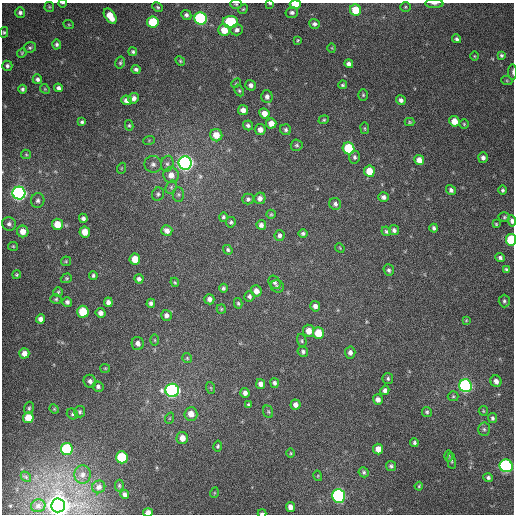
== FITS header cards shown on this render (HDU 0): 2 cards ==
NAXIS1  =                  512
NAXIS2  =                  512

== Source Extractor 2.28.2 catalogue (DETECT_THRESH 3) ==
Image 512 x 512 px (HDU 0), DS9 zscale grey, 1 PNG px = 1 image px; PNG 516 x 516 px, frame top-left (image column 1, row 512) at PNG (2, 3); each listed source drawn as its Kron ellipse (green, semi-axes under 4 px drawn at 4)
Background 371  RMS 9.1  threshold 27.4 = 3 sigma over >= 5 px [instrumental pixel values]
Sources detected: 205; all 205 listed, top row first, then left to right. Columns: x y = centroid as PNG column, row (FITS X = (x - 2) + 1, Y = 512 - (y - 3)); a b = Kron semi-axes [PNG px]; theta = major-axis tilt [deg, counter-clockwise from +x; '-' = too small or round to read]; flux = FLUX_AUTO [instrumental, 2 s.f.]
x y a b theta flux
63 3 4 2 - 4.8e+02
270 3 4 2 - 7.4e+02
236 4 6 4 -4 8.1e+02
295 4 5 4 - 1.2e+04
434 4 9 3 -1 1.6e+03
49 7 5 5 - 7.8e+02
158 7 5 3 - 7.2e+02
405 7 5 5 - 9.2e+02
243 9 5 4 - 7.0e+02
355 10 5 5 - 1.5e+04
20 12 5 5 - 1.7e+03
292 13 6 5 - 1.9e+03
186 15 5 5 - 1.6e+03
110 16 8 5 -55 9.8e+03
201 18 6 6 - 9.9e+04
153 22 6 5 - 2.8e+04
230 22 7 6 - 3.8e+04
314 24 5 5 - 1.6e+03
69 25 5 3 - 5.8e+02
224 30 6 5 - 9.4e+03
237 30 6 5 - 2.0e+03
4 32 5 4 - 8.6e+02
457 39 4 4 - 1.3e+03
298 40 3 3 - 5.9e+02
57 44 5 4 - 1.3e+03
30 48 6 5 - 1.1e+03
332 48 5 3 - 4.6e+02
133 52 4 4 - 9.6e+02
22 53 5 4 - 7.1e+02
501 55 4 4 - 1.1e+03
474 56 5 3 - 5.1e+02
180 61 5 4 - 7.7e+02
120 63 6 4 76 9.3e+02
349 64 4 4 - 2.1e+03
7 66 5 5 - 1.5e+03
136 69 4 3 - 1.3e+03
513 72 8 3 -90 1.0e+03
37 79 5 4 - 1.7e+03
507 81 5 3 - 6.8e+02
236 83 5 3 - 6.2e+02
251 85 5 5 - 2.2e+03
342 85 4 4 - 9.1e+02
58 88 4 4 - 1.9e+03
22 89 4 4 - 1.3e+03
45 89 5 4 - 7.0e+02
239 91 6 4 -63 9.5e+02
363 95 6 5 - 9.3e+02
267 97 6 5 - 2.3e+03
134 98 5 5 - 2.6e+03
127 100 5 5 - 3.4e+03
401 100 5 4 - 2.0e+03
243 110 5 5 - 3.6e+03
264 113 5 5 - 5.5e+03
324 120 5 4 - 7.5e+02
454 121 5 5 - 8.1e+03
82 122 4 3 - 1.1e+03
409 122 5 4 - 7.5e+02
271 123 5 5 - 5.3e+03
464 124 5 4 - 7.4e+02
129 125 5 4 - 8.7e+02
248 125 5 4 - 1.5e+03
365 128 6 3 -81 6.1e+02
260 130 5 5 - 3.1e+03
286 130 5 5 - 1.4e+03
216 135 6 6 - 7.8e+03
149 140 6 4 19 7.0e+02
297 145 6 5 - 1.2e+03
349 148 6 6 - 3.1e+04
26 154 5 4 - 7.2e+02
355 157 6 5 - 1.4e+03
483 158 5 5 - 2.1e+03
419 160 5 5 - 4.6e+03
185 163 7 6 - 3.3e+05
153 164 9 8 - 2.7e+03
167 164 8 6 76 2.0e+03
122 168 5 3 - 5.8e+02
369 171 6 5 - 1.1e+04
171 175 8 7 - 5.4e+03
171 187 7 5 70 1.3e+03
451 190 5 4 - 1.5e+03
503 190 4 4 - 1.1e+03
19 193 6 6 - 2.7e+05
158 194 7 6 - 1.3e+03
178 194 7 5 90 1.2e+03
383 197 5 4 - 2.0e+03
260 198 6 5 - 2.8e+03
248 199 5 5 - 1.3e+03
38 200 7 6 - 1.9e+03
335 204 6 6 - 1.9e+03
271 214 5 4 - 7.5e+02
223 217 5 4 - 1.0e+03
504 217 6 5 - 9.3e+02
83 218 5 4 - 1.8e+03
512 221 5 4 - 2.1e+03
231 222 5 5 - 1.1e+03
9 224 7 6 - 1.9e+03
57 224 5 5 - 1.0e+04
496 224 4 4 - 5.8e+02
261 225 5 4 - 2.4e+03
434 228 4 3 - 1.3e+03
394 230 5 5 - 1.7e+03
23 231 6 5 - 5.4e+03
167 231 5 5 - 3.2e+03
386 231 5 4 - 1.1e+03
85 232 5 5 - 7.5e+03
303 233 5 4 - 1.4e+03
279 235 5 5 - 1.7e+03
511 240 6 5 - 4.0e+04
13 246 5 4 - 6.8e+02
340 248 5 4 - 6.2e+02
228 250 5 4 - 1.1e+03
500 258 5 4 - 1.4e+03
135 259 5 5 - 1.0e+04
66 261 5 4 - 7.2e+02
506 269 4 4 - 9.8e+02
389 270 6 5 - 1.2e+03
16 275 4 4 - 6.7e+02
93 275 4 4 - 1.0e+03
66 278 6 4 20 8.5e+02
139 279 4 4 - 1.7e+03
175 282 5 4 - 6.9e+02
275 282 7 5 -57 1.3e+03
277 286 7 6 - 1.4e+03
223 288 4 4 - 1.1e+03
256 291 6 5 - 3.7e+03
58 292 4 4 - 8.2e+02
249 296 5 5 - 1.4e+03
56 299 5 4 - 9.3e+02
209 299 5 5 - 2.2e+03
504 301 6 5 - 1.4e+03
67 302 5 5 - 1.6e+03
108 302 5 4 - 2.3e+03
151 303 4 4 - 1.8e+03
238 303 5 4 - 8.1e+02
315 306 5 5 - 2.5e+03
221 309 5 4 - 6.8e+02
83 312 6 5 - 2.3e+04
101 313 5 5 - 2.9e+03
166 315 5 5 - 2.4e+03
41 319 4 4 - 2.9e+03
466 320 4 3 - 5.2e+02
309 331 6 5 - 5.6e+03
318 333 6 5 - 1.4e+04
155 340 5 3 - 6.5e+02
302 341 7 4 -74 9.8e+02
138 343 6 6 - 2.9e+03
303 352 5 5 - 1.3e+03
350 352 6 5 - 2.3e+03
24 353 5 5 - 4.1e+03
187 358 5 5 - 8.0e+02
105 368 5 4 - 7.0e+02
388 378 6 5 - 1.1e+03
90 381 7 6 - 2.3e+03
496 381 6 5 - 2.9e+03
275 383 5 4 - 1.5e+03
261 384 5 4 - 2.9e+03
98 386 5 5 - 1.5e+03
466 386 6 6 - 1.6e+05
211 388 6 3 -71 7.6e+02
172 390 7 6 - 2.2e+05
385 390 4 4 - 1.8e+03
245 393 5 4 - 2.7e+03
453 396 5 5 - 9.0e+02
378 400 5 5 - 3.1e+03
248 405 4 4 - 8.4e+02
295 405 5 5 - 2.7e+03
29 408 6 5 - 1.1e+03
54 409 5 4 - 6.4e+02
483 411 5 4 - 6.9e+02
80 412 5 5 - 1.2e+03
268 412 6 5 - 9.1e+02
427 412 5 4 - 1.0e+03
72 414 6 5 - 1.0e+03
191 414 7 6 - 6.2e+03
28 418 5 5 - 1.3e+04
170 418 6 3 71 7.1e+02
492 418 5 4 - 1.3e+03
484 429 7 6 - 1.4e+03
182 438 6 6 - 5.8e+03
414 443 4 3 - 1.1e+03
218 446 5 4 - 9.1e+02
67 449 6 6 - 6.6e+04
378 449 5 5 - 5.5e+03
291 453 5 3 - 5.7e+02
448 456 6 3 -89 7.5e+02
122 457 6 6 - 4.2e+04
452 461 8 4 -82 8.5e+02
391 466 5 5 - 1.3e+03
506 466 7 6 - 1.2e+05
364 472 5 4 - 1.1e+03
82 474 9 8 - 3.2e+03
318 476 5 3 - 5.8e+02
26 477 6 4 -48 8.8e+02
488 478 5 4 - 1.3e+03
119 486 6 4 -89 8.1e+02
419 486 4 4 - 6.9e+02
99 487 7 6 - 2.2e+03
214 493 5 3 - 5.6e+02
125 494 4 4 - 1.9e+03
338 496 7 6 - 1.5e+05
58 505 7 7 - 1.1e+06
38 506 7 6 - 1.9e+03
290 507 5 4 - 3.7e+03
148 513 5 4 - 4.8e+03
262 513 4 2 - 1.0e+03
At the frame edge (FLAGS 8, measured only in part): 11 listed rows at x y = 63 3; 270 3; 236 4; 295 4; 434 4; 513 72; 512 221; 511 240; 58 505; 148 513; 262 513